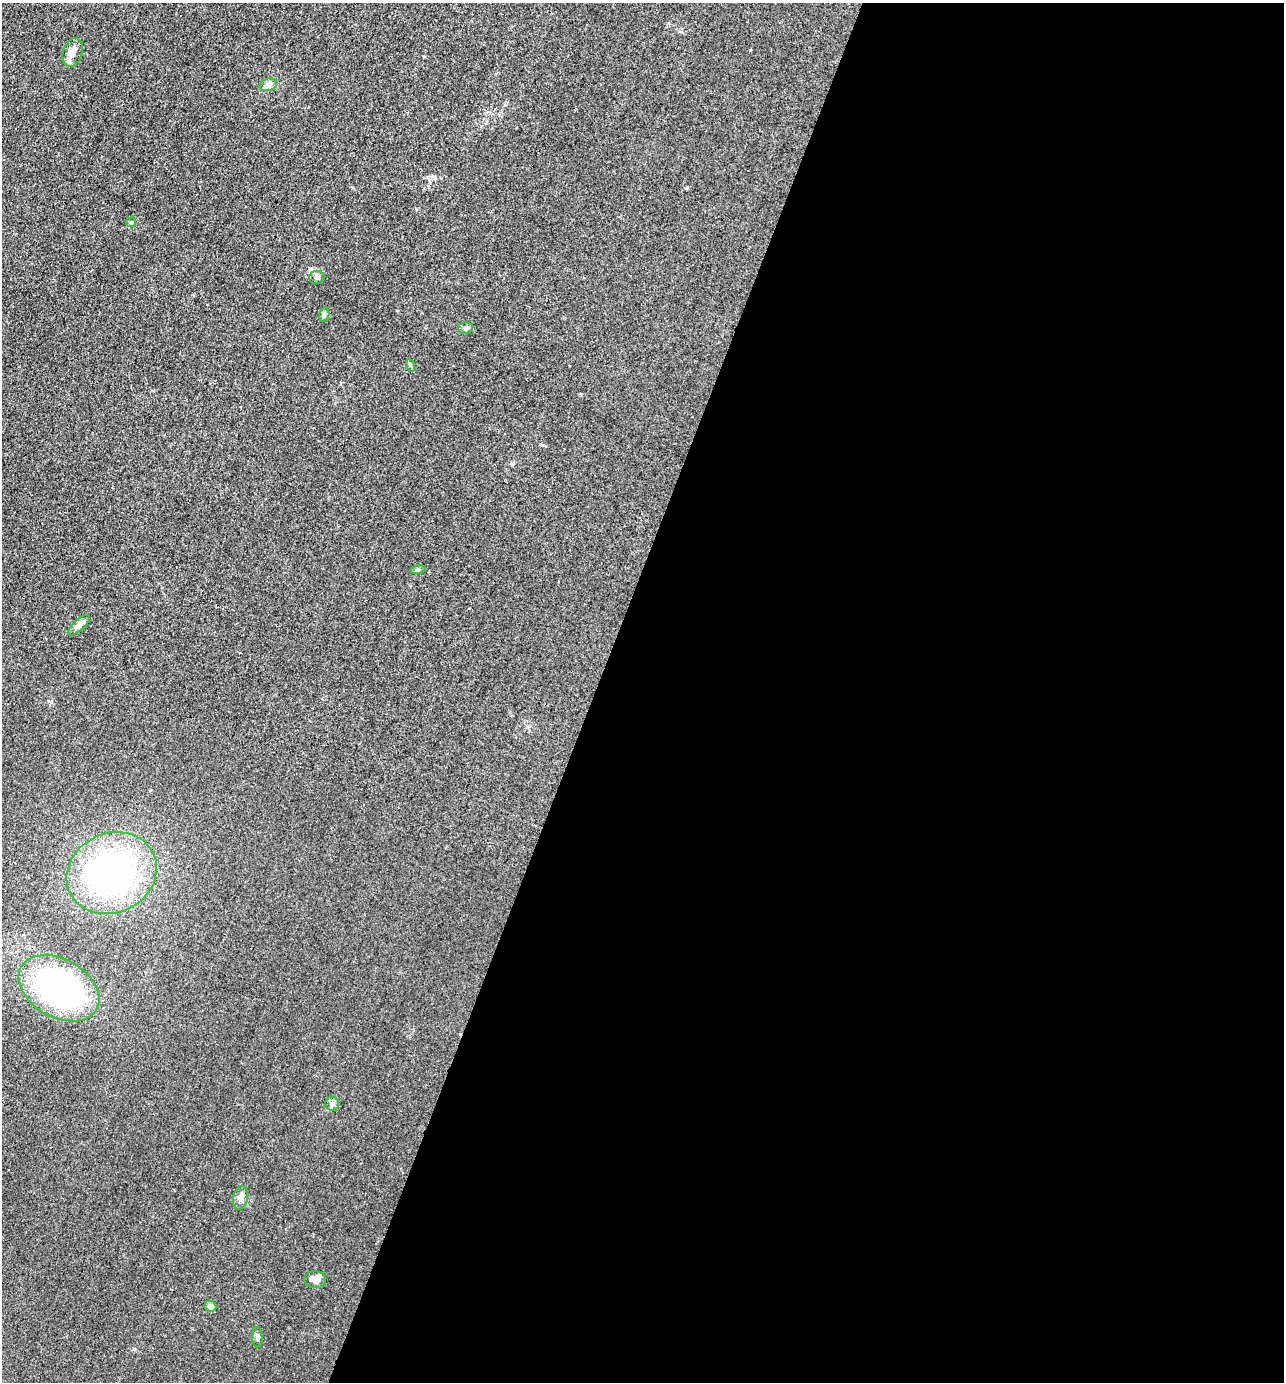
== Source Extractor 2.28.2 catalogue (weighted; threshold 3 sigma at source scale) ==
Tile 12 of 4 x 4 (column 4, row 3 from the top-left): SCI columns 4117-5398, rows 1382-2761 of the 5536 x 5523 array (HDU 1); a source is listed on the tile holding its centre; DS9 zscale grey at full resolution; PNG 1286 x 1384 px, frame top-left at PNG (2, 3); each listed source drawn as its Kron ellipse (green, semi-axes under 4 px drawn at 4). Shown black and unused: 54% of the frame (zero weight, under 3 of 4 exposures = <1% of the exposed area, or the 3 px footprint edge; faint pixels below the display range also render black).
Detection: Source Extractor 2.28.2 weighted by HDU 2 'WHT'; one run over the whole footprint, this tile lists its part. Background 0.0282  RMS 0.0049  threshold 0.022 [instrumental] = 3 sigma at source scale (4.5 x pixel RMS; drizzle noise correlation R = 1.50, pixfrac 1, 0.05/0.05 arcsec/px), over >= 5 px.
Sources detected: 16; all 16 listed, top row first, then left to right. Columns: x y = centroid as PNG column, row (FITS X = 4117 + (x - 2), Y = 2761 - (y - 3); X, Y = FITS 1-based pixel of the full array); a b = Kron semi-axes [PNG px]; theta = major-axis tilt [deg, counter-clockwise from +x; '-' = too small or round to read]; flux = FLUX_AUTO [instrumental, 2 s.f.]
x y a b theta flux
73 52 15 9 71 4.8
268 85 9 6 17 1.8
131 222 5 5 - 0.79
317 277 7 6 - 1.4
324 315 7 5 79 0.81
466 328 7 5 1 1.2
410 365 6 4 -71 0.71
418 570 8 4 9 0.79
79 625 14 5 41 2.4
112 873 46 40 26 120
59 988 43 29 -30 100
332 1104 7 7 - 1.5
241 1198 12 7 76 3.1
315 1279 11 8 -7 4
210 1306 6 5 - 1.9
257 1337 10 5 -86 1.2
Unlisted compact peaks at least as high as the median listed source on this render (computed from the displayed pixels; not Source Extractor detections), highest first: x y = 750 50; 686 188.